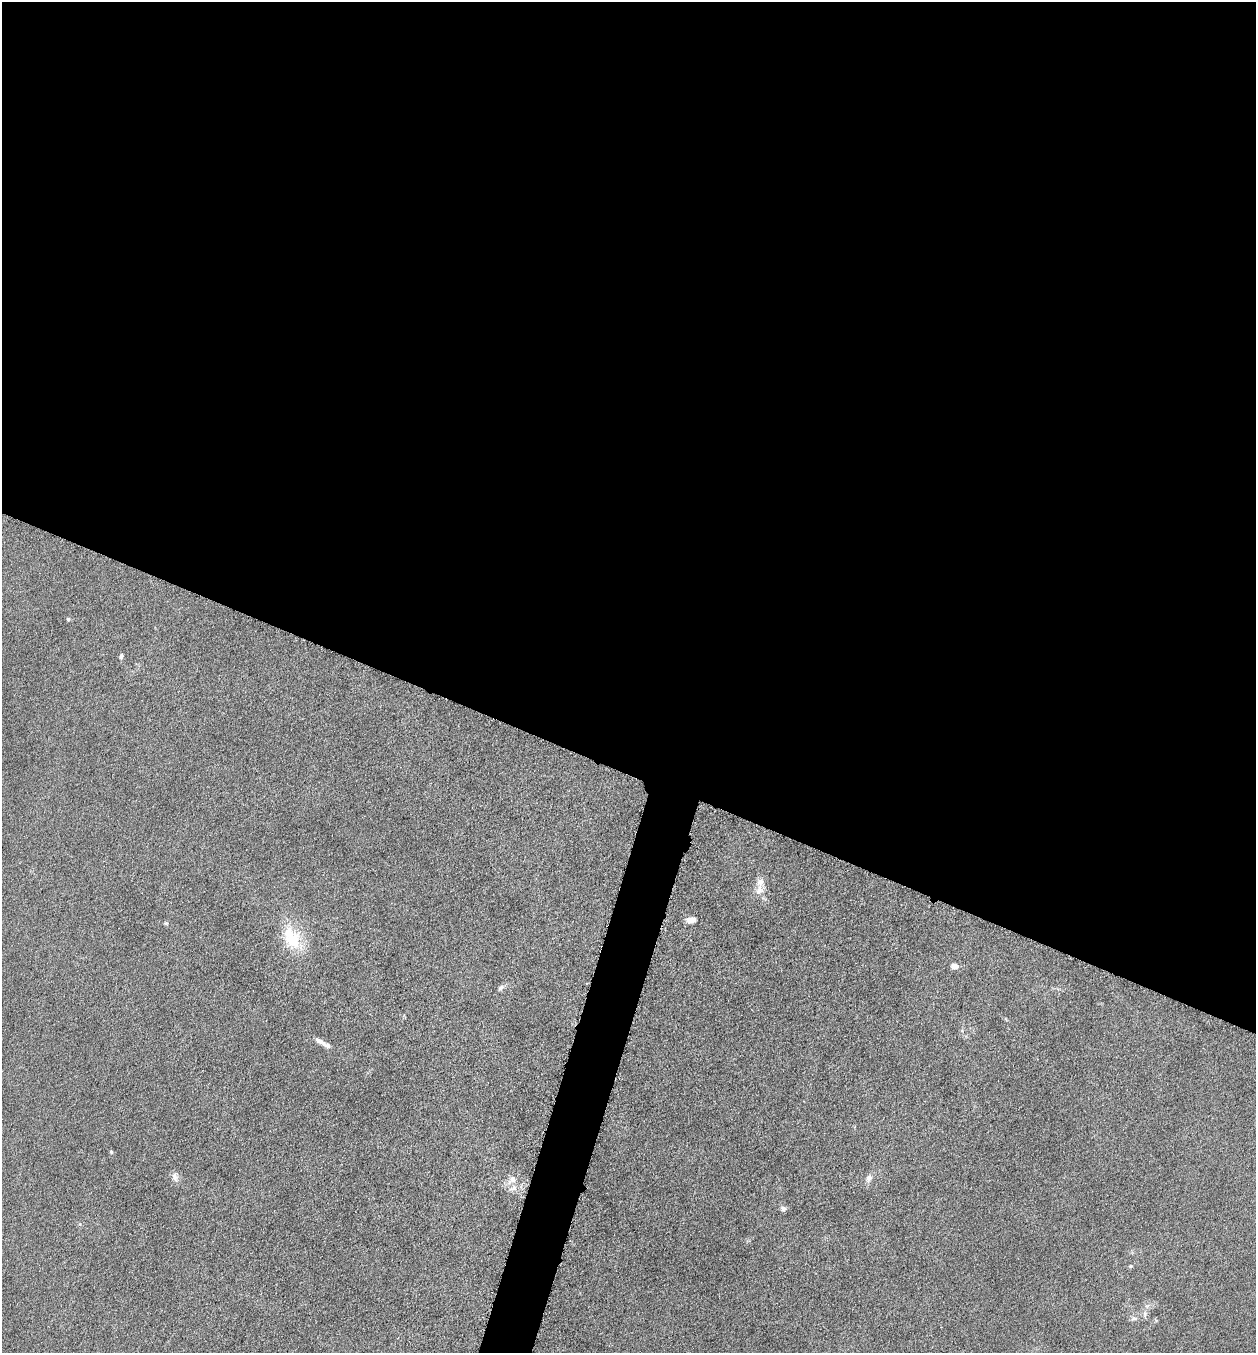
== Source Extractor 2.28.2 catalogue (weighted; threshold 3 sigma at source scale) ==
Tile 3 of 4 x 4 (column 3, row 1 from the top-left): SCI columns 2651-3904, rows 4059-5409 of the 5429 x 5413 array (HDU 1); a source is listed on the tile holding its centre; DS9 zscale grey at full resolution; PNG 1258 x 1355 px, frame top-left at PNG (2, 2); no overlay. Shown black and unused: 59% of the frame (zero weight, under 4 of 8 exposures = <1% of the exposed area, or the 3 px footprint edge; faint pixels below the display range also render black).
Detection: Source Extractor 2.28.2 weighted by HDU 2 'WHT'; one run over the whole footprint, this tile lists its part. Background 0.0481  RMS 0.0055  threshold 0.0225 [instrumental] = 3 sigma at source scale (4.09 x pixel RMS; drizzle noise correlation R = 1.36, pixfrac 0.8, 0.05/0.05 arcsec/px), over >= 5 px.
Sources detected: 19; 3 inside a brighter listed object's ellipse — not listed separately; the other 16 listed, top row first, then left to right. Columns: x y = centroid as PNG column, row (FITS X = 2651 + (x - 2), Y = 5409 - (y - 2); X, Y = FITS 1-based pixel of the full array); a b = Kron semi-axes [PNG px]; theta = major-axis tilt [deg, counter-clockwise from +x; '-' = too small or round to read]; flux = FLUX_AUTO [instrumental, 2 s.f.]
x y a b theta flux
68 619 5 5 - 0.64
121 656 7 4 86 1.2
759 890 17 9 75 4.6
691 920 10 7 1 3.2
166 923 6 4 -20 0.69
292 938 34 21 -64 19
955 966 5 4 - 7
501 987 9 5 33 1.5
319 1041 17 6 -33 2.7
111 1152 4 4 - 0.86
175 1177 13 6 -72 2.2
869 1178 8 6 57 2.6
512 1180 14 9 43 4.1
783 1209 7 6 - 1.6
1131 1266 5 4 - 0.6
1134 1319 10 4 4 1.2